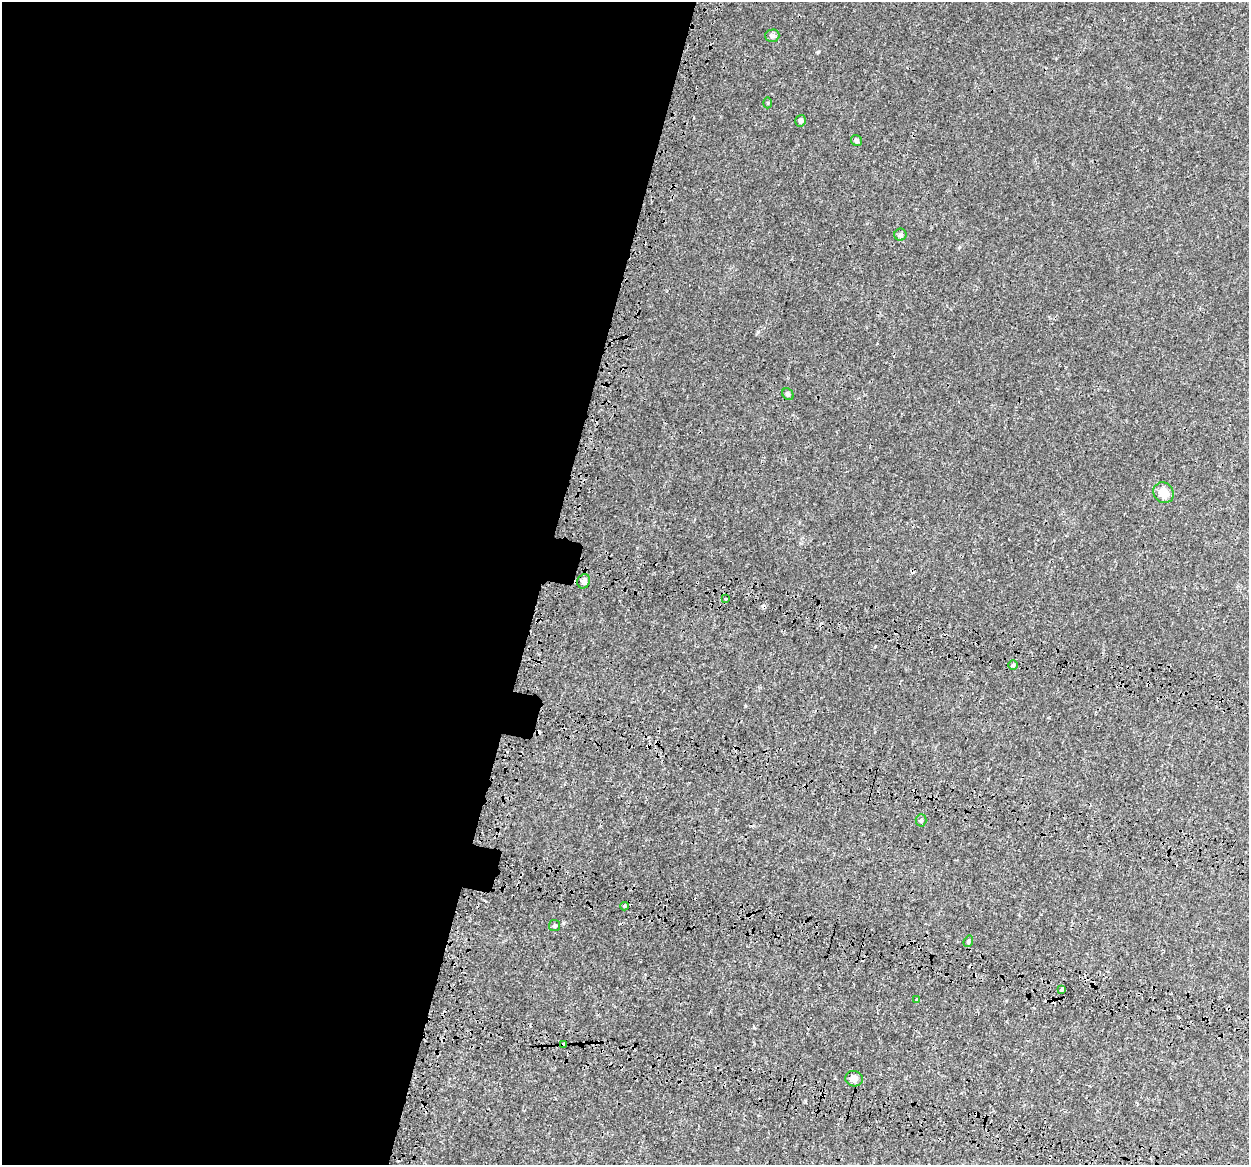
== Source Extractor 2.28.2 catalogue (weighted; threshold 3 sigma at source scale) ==
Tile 5 of 4 x 4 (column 1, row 2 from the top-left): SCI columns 176-1422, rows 2923-4085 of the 5331 x 5784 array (HDU 1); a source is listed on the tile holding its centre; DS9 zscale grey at full resolution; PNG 1251 x 1167 px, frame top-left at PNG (2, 2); each listed source drawn as its Kron ellipse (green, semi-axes under 4 px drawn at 4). Shown black and unused: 44% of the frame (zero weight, under 3 of 4 exposures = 17% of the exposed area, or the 3 px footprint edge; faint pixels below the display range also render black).
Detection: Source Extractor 2.28.2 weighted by HDU 2 'WHT'; one run over the whole footprint, this tile lists its part. Background 3.85e-04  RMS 0.0013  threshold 0.00571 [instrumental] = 3 sigma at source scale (4.5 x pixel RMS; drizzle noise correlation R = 1.50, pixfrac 1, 0.0396/0.0396 arcsec/px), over >= 5 px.
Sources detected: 22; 4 cosmic-ray / hot-pixel residue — neither listed nor drawn; the other 18 listed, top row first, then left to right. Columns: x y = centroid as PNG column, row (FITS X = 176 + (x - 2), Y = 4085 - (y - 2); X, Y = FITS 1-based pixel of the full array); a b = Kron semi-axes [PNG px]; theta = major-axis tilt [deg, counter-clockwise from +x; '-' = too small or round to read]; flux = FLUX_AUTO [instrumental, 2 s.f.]
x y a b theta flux
772 36 7 6 - 0.38
768 103 5 3 - 0.11
801 121 6 5 - 0.29
856 141 6 5 - 0.27
900 235 6 6 - 0.27
788 394 6 5 - 0.22
1164 493 11 9 -45 1.6
584 581 7 6 - 0.42
725 599 3 3 - 0.67
1013 665 5 5 - 0.19
921 820 6 5 - 0.22
625 906 4 4 - 0.16
554 926 5 5 - 0.21
968 941 6 4 69 0.18
1061 990 3 3 - 0.38
917 1000 4 3 - 0.33
564 1045 4 3 - 0.29
854 1079 9 7 -8 0.77
Overlapping masked pixels (flux is a lower limit): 1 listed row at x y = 564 1045
Unlisted compact peaks at least as high as the median listed source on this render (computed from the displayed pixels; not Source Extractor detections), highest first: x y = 818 52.